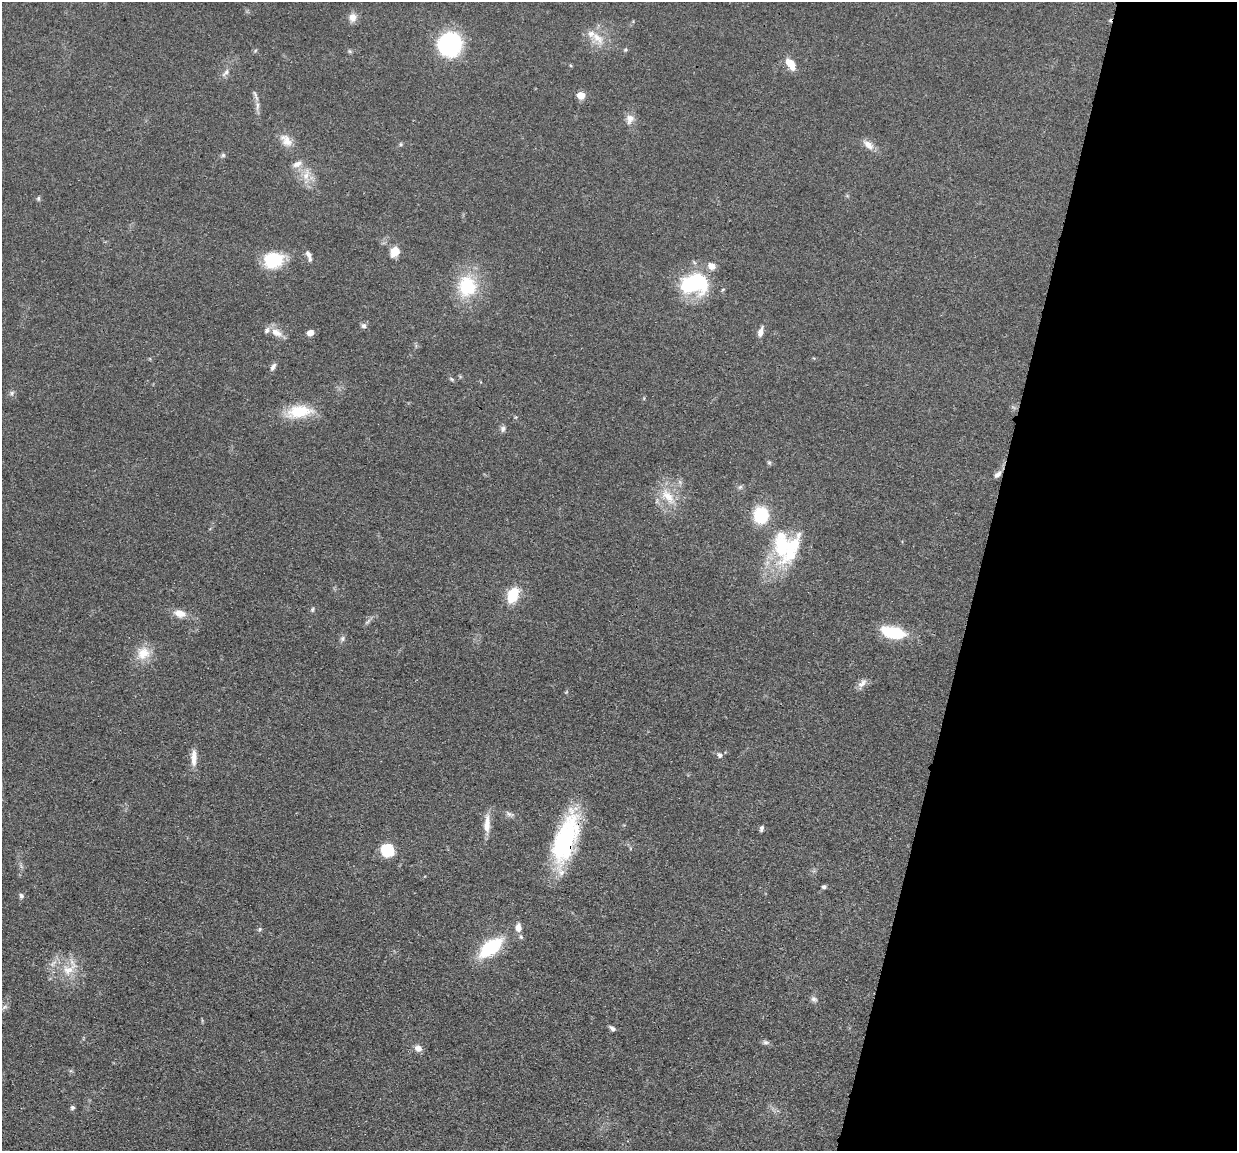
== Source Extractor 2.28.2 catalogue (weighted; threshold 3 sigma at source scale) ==
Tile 8 of 4 x 4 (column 4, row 2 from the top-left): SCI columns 3711-4945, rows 2548-3696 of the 4950 x 4974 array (HDU 1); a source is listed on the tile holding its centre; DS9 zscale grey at full resolution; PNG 1239 x 1153 px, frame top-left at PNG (2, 2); no overlay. Shown black and unused: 21% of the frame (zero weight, under 3 of 4 exposures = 1% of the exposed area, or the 3 px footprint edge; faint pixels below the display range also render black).
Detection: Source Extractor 2.28.2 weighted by HDU 2 'WHT'; one run over the whole footprint, this tile lists its part. Background 0.0475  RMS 0.005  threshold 0.0223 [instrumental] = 3 sigma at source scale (4.5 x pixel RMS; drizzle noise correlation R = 1.50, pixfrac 1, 0.05/0.05 arcsec/px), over >= 5 px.
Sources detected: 73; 2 inside a brighter object's white glare — not listed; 6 inside a brighter listed object's ellipse — not listed separately; the other 65 listed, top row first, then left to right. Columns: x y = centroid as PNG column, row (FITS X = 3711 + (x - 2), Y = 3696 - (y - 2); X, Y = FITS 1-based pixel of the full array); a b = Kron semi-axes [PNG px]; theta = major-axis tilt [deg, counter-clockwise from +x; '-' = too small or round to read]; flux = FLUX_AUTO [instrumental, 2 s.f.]
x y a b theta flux
352 17 10 9 - 3.9
597 38 24 11 -44 7.8
450 44 20 19 - 58
625 50 5 4 - 0.65
349 51 6 4 -71 0.72
791 64 12 7 -56 8.6
226 73 14 5 43 2.1
581 95 5 5 - 10
255 96 15 4 -69 1.6
257 106 14 4 84 1.9
630 119 13 11 67 3.7
286 140 20 12 -50 6
401 144 6 4 90 0.67
868 145 17 9 -40 4
223 155 6 6 - 0.9
297 164 13 8 27 3.3
306 175 18 8 72 5.3
38 198 6 5 - 0.82
395 251 12 9 60 6.1
308 254 10 6 -56 1.9
273 260 22 18 12 20
694 284 33 23 8 38
467 286 30 26 -89 26
364 326 7 6 - 1.7
276 332 17 10 -28 4.9
760 332 12 6 74 2.8
310 333 6 5 - 3.4
273 367 11 5 61 1.7
452 379 7 4 -28 0.78
12 393 6 5 - 1
299 412 34 16 7 17
503 429 8 6 74 1.4
769 463 6 5 - 0.74
997 474 11 6 42 2.2
740 487 7 4 44 0.84
668 497 25 12 -49 10
761 515 15 13 -88 22
781 547 49 22 -83 32
513 595 18 11 66 13
312 609 6 5 - 0.77
180 613 15 9 -13 5.4
367 622 13 2 41 1
892 632 23 10 -14 28
342 639 7 7 - 1.2
143 653 18 17 - 9.1
862 683 15 7 45 2.8
720 755 7 6 - 1.5
194 758 24 7 90 4.7
509 814 13 6 -19 1.8
487 824 25 8 88 5.6
761 828 7 4 75 1.2
565 839 61 22 72 56
387 850 13 11 -35 17
824 887 5 4 - 1.3
21 896 7 6 - 1.3
518 927 11 7 -88 3.4
260 929 6 5 - 0.78
490 948 19 10 38 39
69 970 26 14 34 11
814 999 9 7 -29 1.6
4 1007 10 5 27 1.5
613 1028 8 4 -31 1.7
766 1042 9 6 -7 1.3
418 1048 9 8 - 3
72 1107 5 5 - 1.1
Overlapping masked pixels (flux is a lower limit): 1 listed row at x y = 565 839